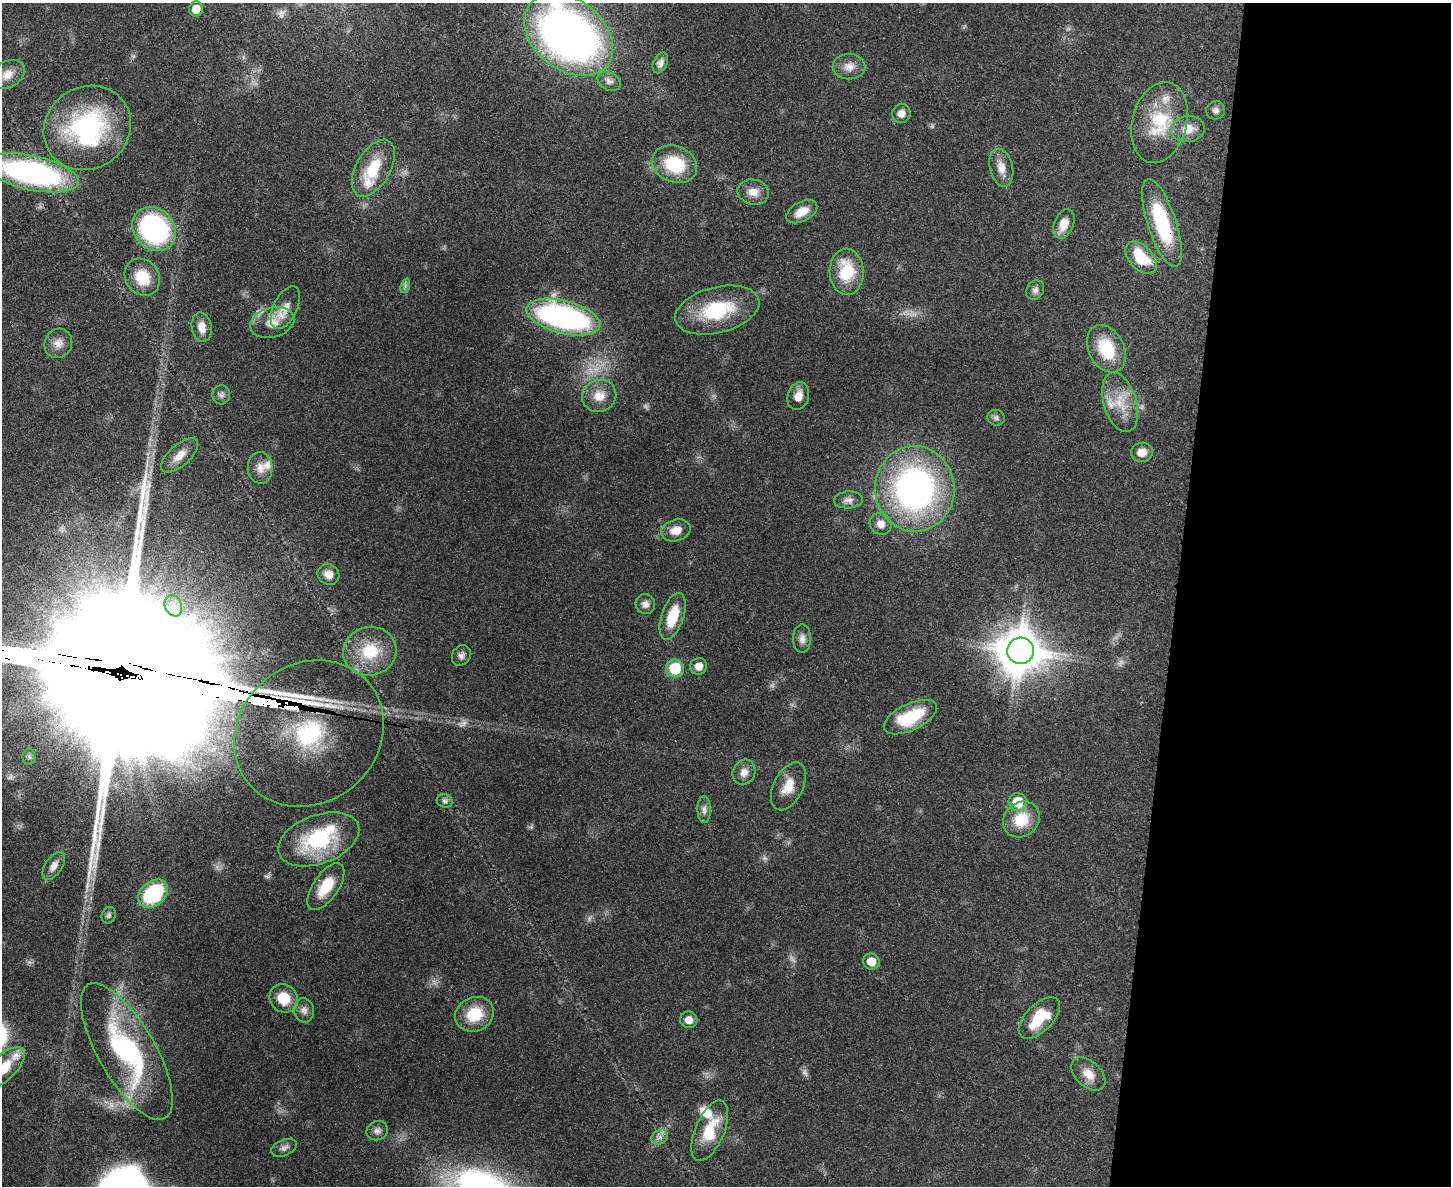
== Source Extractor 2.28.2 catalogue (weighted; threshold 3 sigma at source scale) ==
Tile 9 of 3 x 4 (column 3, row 3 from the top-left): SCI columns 3224-4672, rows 1205-2388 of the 4875 x 4778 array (HDU 1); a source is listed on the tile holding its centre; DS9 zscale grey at full resolution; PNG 1453 x 1188 px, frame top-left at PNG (2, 3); each listed source drawn as its Kron ellipse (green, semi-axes under 4 px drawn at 4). Shown black and unused: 19% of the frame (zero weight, under 3 of 4 exposures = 7% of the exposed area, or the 3 px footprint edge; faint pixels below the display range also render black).
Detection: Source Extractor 2.28.2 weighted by HDU 2 'WHT'; one run over the whole footprint, this tile lists its part. Background 0.441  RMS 0.0079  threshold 0.0357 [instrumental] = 3 sigma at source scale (4.5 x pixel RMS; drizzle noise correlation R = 1.50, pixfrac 1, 0.05/0.05 arcsec/px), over >= 5 px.
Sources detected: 95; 5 too faint to see at this stretch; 1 long thin detection or spike segment (spike, bleed or trail) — neither listed nor drawn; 8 inside a brighter listed object's ellipse — not listed separately; the other 81 listed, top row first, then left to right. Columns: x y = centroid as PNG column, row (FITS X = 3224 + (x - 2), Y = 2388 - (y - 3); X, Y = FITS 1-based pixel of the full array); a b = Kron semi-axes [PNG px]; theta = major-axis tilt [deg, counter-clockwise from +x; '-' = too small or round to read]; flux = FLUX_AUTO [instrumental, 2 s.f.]
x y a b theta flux
196 9 7 7 - 8.5
569 35 49 35 -38 520
660 63 11 7 64 3.8
849 67 16 13 -2 8.3
7 74 18 13 31 9.7
609 81 12 8 -29 4.2
1216 110 9 9 - 3.5
901 113 10 9 - 5.1
1159 122 41 27 75 44
87 128 45 41 35 120
1188 129 17 13 7 12
675 164 23 18 -22 44
373 168 31 17 60 32
1001 168 19 11 -76 9.7
31 173 48 17 -12 220
753 192 16 12 -11 8.7
802 212 17 9 28 11
1162 223 46 14 -72 66
1064 224 15 9 68 11
154 229 24 20 -47 150
1141 258 19 12 -46 32
847 272 23 17 -88 34
142 277 19 16 -54 23
405 286 7 4 72 1.9
1035 290 10 8 55 3.4
285 308 23 12 64 11
717 310 43 23 14 53
563 317 38 16 -14 220
272 322 22 15 14 15
202 327 15 10 -79 8.4
58 343 15 13 64 7.5
1106 349 25 17 -63 36
221 395 9 9 - 3.2
599 396 17 16 - 13
798 396 14 10 72 8.3
1120 402 31 16 -73 23
996 418 8 8 - 2.6
1142 452 11 9 9 7.4
179 456 23 10 42 9.8
260 468 16 12 -86 8.3
915 489 43 40 -88 260
848 500 14 8 3 4.7
881 524 11 10 - 6.5
676 530 15 10 16 9.6
328 574 11 10 - 6.9
645 604 10 9 - 4.3
173 606 11 8 -69 5.9
673 616 24 11 71 25
802 639 14 9 90 5
370 651 26 24 13 36
1021 651 13 13 - 3400
461 655 11 9 59 3.8
699 666 8 8 - 6.3
675 668 9 9 - 38
910 717 29 13 25 41
309 733 78 69 40 2000
29 757 8 6 -89 2.3
744 772 13 11 63 6.8
788 786 25 14 63 14
445 801 8 6 -19 2.5
1018 802 9 9 - 25
704 810 13 6 -89 4.1
1021 819 19 17 39 23
319 839 42 24 20 73
54 866 16 8 56 5.6
326 887 27 12 56 23
153 894 17 12 40 72
109 915 8 7 - 2.1
871 962 8 8 - 11
284 998 15 13 -46 19
304 1010 12 10 -82 4.8
474 1014 20 17 25 27
1039 1018 26 13 45 29
689 1020 8 8 - 5.9
127 1051 77 28 -60 120
3 1068 27 12 44 20
1088 1074 20 12 -44 11
377 1131 11 9 25 4
710 1131 32 14 67 28
660 1137 9 6 35 3.6
284 1148 13 8 22 4
Overlapping masked pixels (flux is a lower limit): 3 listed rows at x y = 1162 223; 272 322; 309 733
Isophote crosses this tile's border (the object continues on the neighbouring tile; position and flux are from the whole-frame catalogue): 3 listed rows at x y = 569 35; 31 173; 3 1068